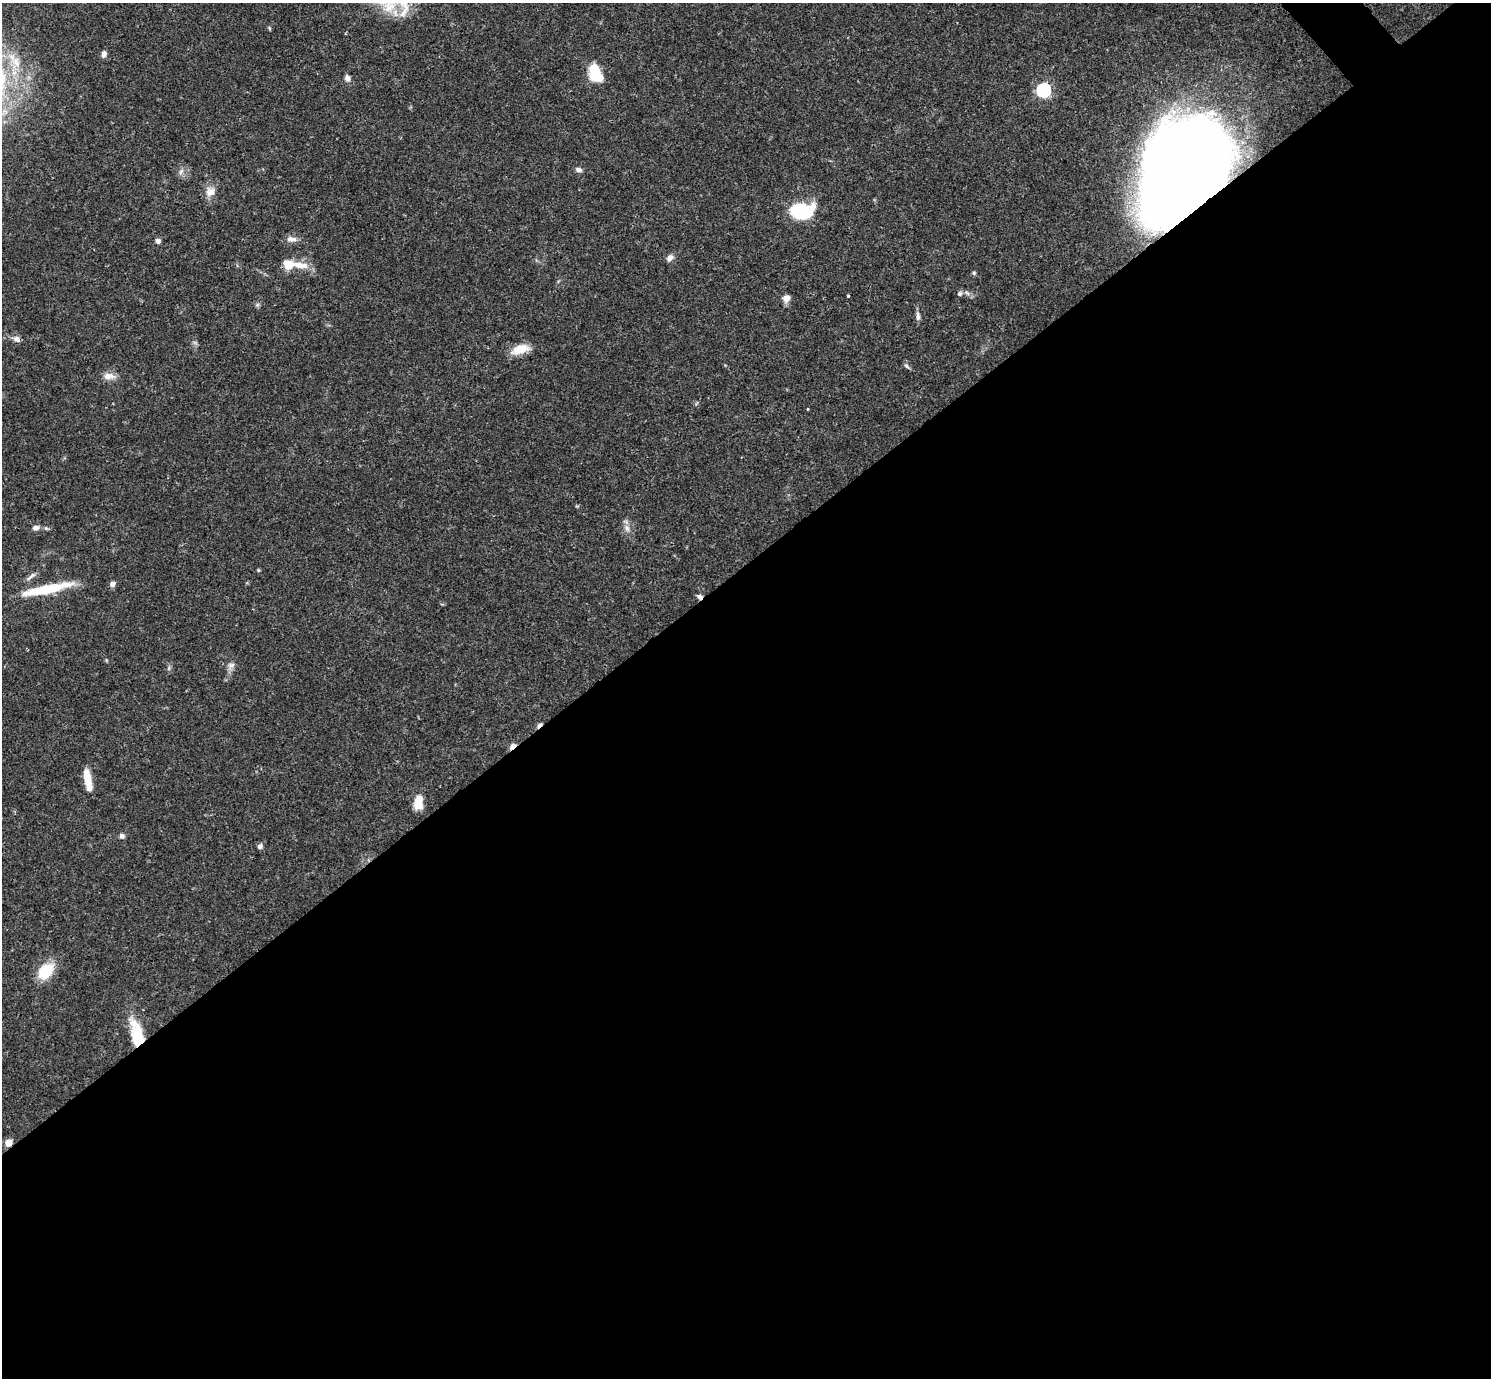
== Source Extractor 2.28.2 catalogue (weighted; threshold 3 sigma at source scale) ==
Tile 15 of 4 x 4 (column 3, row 4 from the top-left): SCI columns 2981-4469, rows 159-1534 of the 5963 x 5960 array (HDU 1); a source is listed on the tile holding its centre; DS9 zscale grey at full resolution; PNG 1493 x 1380 px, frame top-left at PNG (2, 3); no overlay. Shown black and unused: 59% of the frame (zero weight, under 3 of 4 exposures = <1% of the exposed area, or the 3 px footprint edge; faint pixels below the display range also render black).
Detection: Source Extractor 2.28.2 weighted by HDU 2 'WHT'; one run over the whole footprint, this tile lists its part. Background 0.0406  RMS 0.0027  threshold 0.012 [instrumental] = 3 sigma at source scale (4.5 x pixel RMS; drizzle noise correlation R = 1.50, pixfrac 1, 0.05/0.05 arcsec/px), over >= 5 px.
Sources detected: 45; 2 inside a brighter object's white glare — not listed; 2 inside a brighter listed object's ellipse — not listed separately; the other 41 listed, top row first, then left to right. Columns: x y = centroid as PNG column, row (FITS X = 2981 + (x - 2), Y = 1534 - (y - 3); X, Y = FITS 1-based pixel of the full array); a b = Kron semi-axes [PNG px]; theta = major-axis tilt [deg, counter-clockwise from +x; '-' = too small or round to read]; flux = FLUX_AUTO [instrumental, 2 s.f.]
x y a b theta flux
269 28 6 4 -88 0.31
104 54 8 5 79 1.1
594 70 20 11 86 6.9
347 78 9 7 -78 1
1043 90 6 6 - 51
1185 169 79 59 58 530
579 170 8 6 -22 0.96
181 172 9 6 63 0.93
210 192 14 13 - 2.5
800 211 16 10 1 27
291 239 15 8 -2 1.6
158 241 7 6 - 0.73
670 258 9 7 53 1.2
298 265 28 9 -7 4.2
974 273 5 5 - 0.45
960 294 6 6 - 0.68
848 296 4 3 - 0.29
786 298 9 7 37 1.8
918 316 12 5 -87 0.98
16 339 9 7 -40 1.2
520 349 23 10 17 4.5
907 366 8 5 -29 0.57
109 376 16 8 -2 2.2
808 409 3 3 - 0.23
36 528 9 6 11 1.2
627 528 11 6 -74 1.4
258 570 4 4 - 0.35
31 576 18 4 39 1.1
112 584 7 6 - 1
51 588 56 10 13 12
700 597 7 6 - 0.93
231 665 10 7 29 1.1
539 725 8 4 38 0.86
512 746 9 5 46 1.8
87 778 18 8 -81 4.5
418 802 14 8 83 4.8
122 836 7 6 - 0.83
260 846 7 6 - 0.91
45 971 14 10 43 11
137 1034 32 12 -75 11
8 1143 5 5 - 5.9
Overlapping masked pixels (flux is a lower limit): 6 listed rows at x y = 1185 169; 700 597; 539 725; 512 746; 137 1034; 8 1143